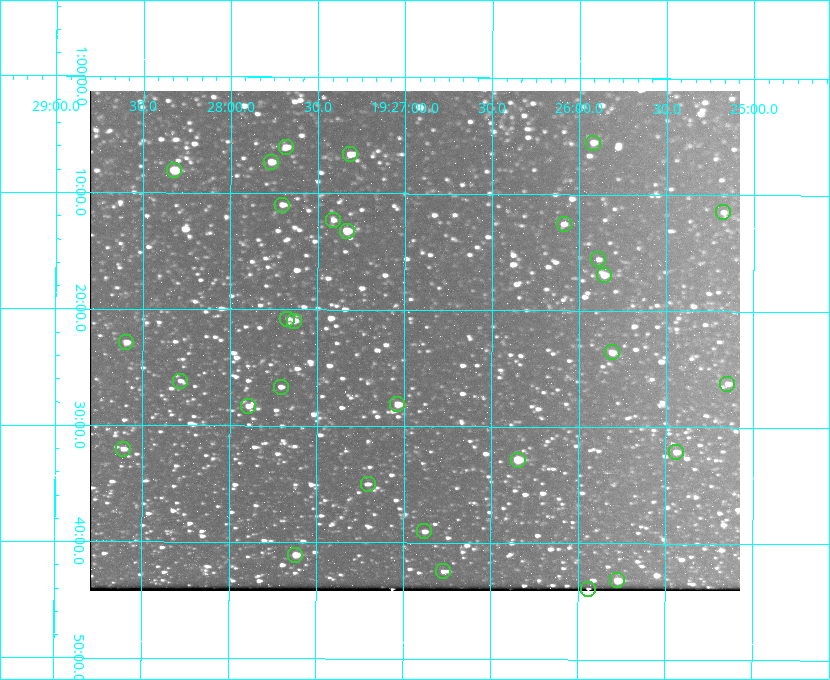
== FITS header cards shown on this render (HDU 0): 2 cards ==
NAXIS1  =                  650 / Width of table row in bytes
NAXIS2  =                  500 / Number of rows in table

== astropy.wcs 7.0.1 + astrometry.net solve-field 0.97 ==
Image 650 x 500 px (HDU 0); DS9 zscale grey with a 90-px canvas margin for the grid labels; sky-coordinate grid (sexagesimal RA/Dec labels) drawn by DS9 from the SOLVED WCS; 30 Tycho-2 reference stars matched to detected sources circled (green)
Header WCS: none
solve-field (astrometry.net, Tycho-2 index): SOLVED blind (the file carries no WCS)
Solved WCS: RA---TAN-SIP/DEC--TAN-SIP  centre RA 19:26:56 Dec +01:23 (291.74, +1.38 deg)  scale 5.16 arcsec/px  FOV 55.9' x 43.0'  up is +180 deg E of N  parity flipped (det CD > 0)
(file carries no celestial WCS; the grid is the blind solution)
Tycho-2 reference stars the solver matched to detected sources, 30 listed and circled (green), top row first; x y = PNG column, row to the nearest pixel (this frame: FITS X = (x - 90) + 1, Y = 500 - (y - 91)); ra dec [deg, ICRS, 3 dp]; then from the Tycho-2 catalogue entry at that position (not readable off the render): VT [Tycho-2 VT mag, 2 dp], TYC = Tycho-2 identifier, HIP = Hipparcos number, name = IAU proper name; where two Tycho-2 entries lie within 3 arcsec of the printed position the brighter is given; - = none
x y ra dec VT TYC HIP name
593 143 291.480 +1.092 11.69 465-523-1 - -
286 147 291.921 +1.101 10.89 465-1942-1 - -
350 154 291.829 +1.111 10.78 465-2030-1 - -
271 162 291.942 +1.122 10.76 465-1161-1 - -
174 170 292.081 +1.135 10.24 465-979-1 - -
282 205 291.926 +1.184 11.49 465-1994-1 - -
723 212 291.294 +1.191 12.55 465-657-1 - -
333 220 291.853 +1.206 11.17 465-1444-1 - -
564 224 291.522 +1.209 11.81 465-867-1 - -
347 231 291.833 +1.221 9.77 465-1968-1 - -
598 259 291.472 +1.260 11.72 465-772-1 - -
604 275 291.465 +1.282 11.06 465-140-1 - -
287 319 291.918 +1.346 12.72 465-661-1 - -
294 321 291.908 +1.350 10.94 465-1840-1 - -
126 342 292.148 +1.381 10.77 465-611-1 - -
612 352 291.453 +1.393 11.17 465-261-1 - -
180 381 292.071 +1.436 12.12 465-1311-1 - -
727 384 291.287 +1.437 11.86 465-1616-1 - -
281 387 291.927 +1.444 11.17 465-873-1 - -
397 404 291.759 +1.468 10.00 465-530-1 - -
248 406 291.973 +1.472 10.69 465-577-1 - -
123 449 292.152 +1.534 10.91 465-857-1 - -
676 452 291.360 +1.535 11.71 465-397-1 - -
518 460 291.587 +1.547 9.51 465-596-1 - -
368 484 291.801 +1.583 12.28 465-1290-1 - -
424 531 291.720 +1.651 11.47 465-675-1 - -
295 555 291.905 +1.685 9.70 465-808-1 - -
443 571 291.693 +1.708 12.07 465-703-1 - -
617 580 291.444 +1.720 9.41 465-672-1 - -
588 589 291.485 +1.732 11.91 465-185-1 - -